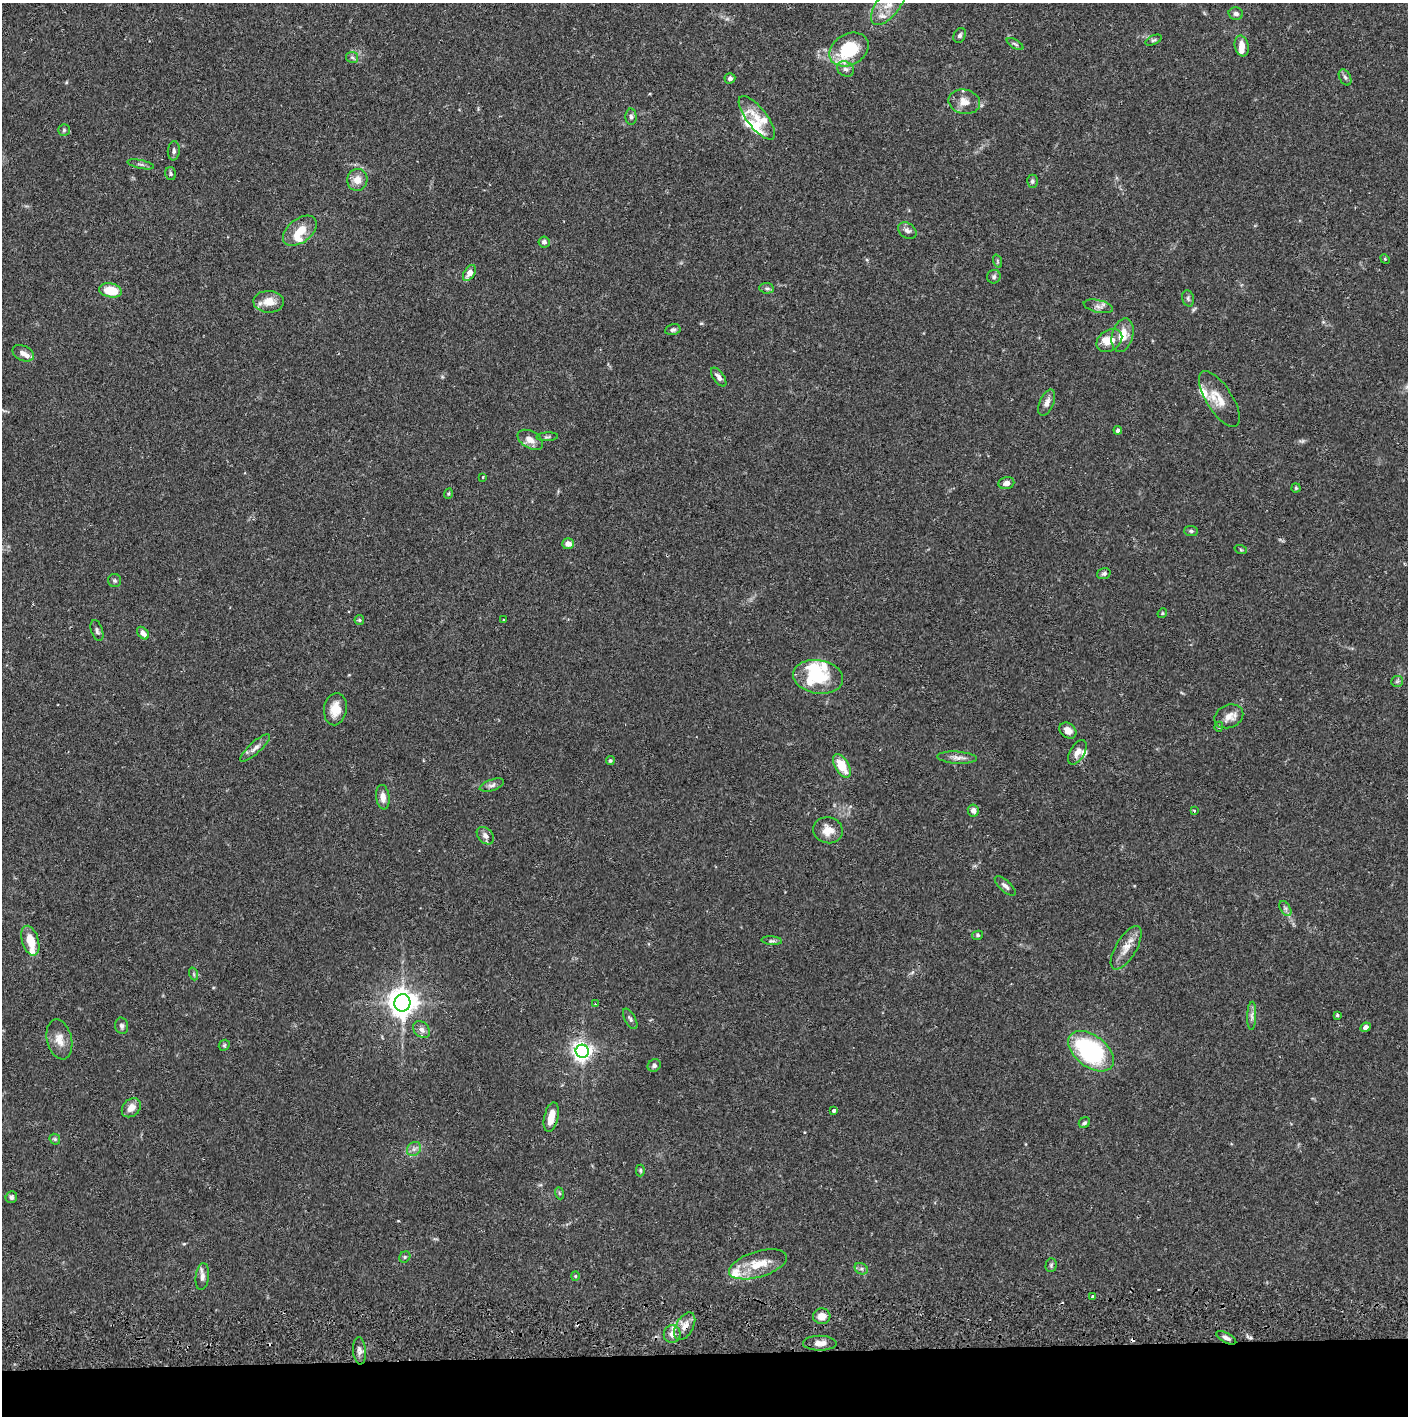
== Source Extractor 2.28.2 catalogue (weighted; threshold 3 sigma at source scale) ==
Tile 8 of 3 x 3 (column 2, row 3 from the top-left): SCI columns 1410-2815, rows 58-1471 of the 4227 x 4357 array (HDU 1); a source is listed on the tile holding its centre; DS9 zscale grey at full resolution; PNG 1410 x 1418 px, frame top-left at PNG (2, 3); each listed source drawn as its Kron ellipse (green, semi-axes under 4 px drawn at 4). Shown black and unused: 4% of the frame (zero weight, under 2 of 3 exposures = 3% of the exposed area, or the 3 px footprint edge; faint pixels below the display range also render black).
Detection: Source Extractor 2.28.2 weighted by HDU 2 'WHT'; one run over the whole footprint, this tile lists its part. Background 0.0679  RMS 0.0049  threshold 0.0219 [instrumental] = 3 sigma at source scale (4.5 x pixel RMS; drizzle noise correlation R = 1.50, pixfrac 1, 0.05/0.05 arcsec/px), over >= 5 px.
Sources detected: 136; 2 inside a brighter object's white glare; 2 cosmic-ray / hot-pixel residue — neither listed nor drawn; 17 inside a brighter listed object's ellipse — not listed separately; the other 115 listed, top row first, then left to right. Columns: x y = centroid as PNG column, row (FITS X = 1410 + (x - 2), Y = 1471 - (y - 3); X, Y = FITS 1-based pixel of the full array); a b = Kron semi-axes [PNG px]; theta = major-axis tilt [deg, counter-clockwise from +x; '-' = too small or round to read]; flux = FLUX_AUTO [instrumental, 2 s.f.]
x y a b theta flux
889 4 25 11 53 7.9
1236 14 7 6 - 1.6
960 35 8 6 62 1.4
1154 40 8 4 26 1
1015 44 9 3 -31 0.86
1242 46 10 7 -79 4.2
849 49 21 15 30 27
352 57 6 5 - 0.93
845 69 9 7 -32 1.9
1345 77 8 5 -62 1.2
730 78 5 5 - 1.4
964 102 16 12 -12 5.1
631 117 8 5 -88 1.3
757 118 26 10 -52 8.4
64 130 6 5 - 0.86
174 151 10 6 85 1.4
141 164 13 3 -11 1.1
171 174 6 5 - 1
357 180 11 10 - 4.6
1032 181 6 5 - 1.1
300 231 19 12 37 7.9
907 231 10 7 -36 2.2
544 242 5 5 - 1.4
1385 259 5 4 - 0.45
997 261 7 4 -71 0.72
469 273 9 5 56 3.7
994 277 7 6 - 1.2
767 288 7 5 -7 1.1
110 290 11 7 -11 11
1188 298 8 6 -75 1
269 302 15 11 -1 6.4
1098 306 15 6 -13 2.3
673 330 8 5 11 1.2
1122 335 17 10 74 7.8
1109 340 14 10 36 6
23 353 11 7 -26 2.9
719 377 11 5 -54 2.1
1219 399 32 13 -58 8.7
1047 403 14 7 66 2.9
1118 430 4 4 - 1.5
547 437 11 3 3 0.84
530 440 14 8 -30 3.7
483 477 3 2 - 0.5
1006 483 8 6 14 2.4
1296 488 4 4 - 0.58
448 494 5 3 - 0.59
1191 531 7 5 -1 0.98
568 544 6 5 - 2.9
1241 550 6 4 -19 0.6
1104 574 7 5 17 1.2
115 580 6 6 - 0.95
1162 613 5 4 - 0.59
359 620 5 5 - 0.62
504 620 3 2 - 0.57
97 630 11 5 -71 1.4
143 633 7 5 -50 2.6
818 677 25 16 -9 16
1397 681 6 5 - 0.84
335 709 16 11 81 7.3
1229 716 15 11 23 4.6
1219 727 5 4 - 0.63
1068 731 9 7 -39 3.3
255 748 19 6 42 2.7
1077 752 13 7 60 3.1
957 758 20 6 -3 3
610 761 4 4 - 0.73
842 766 13 7 -59 9.9
492 785 13 5 19 1.7
383 797 12 6 -83 3.3
973 810 6 5 - 2.4
1194 811 3 2 - 0.8
828 830 15 13 -14 6.5
485 836 10 7 -45 2.3
1005 886 13 5 -43 1.9
1285 908 8 5 -59 1.3
978 935 5 4 - 0.82
30 941 15 8 -73 9.4
772 941 10 4 -4 1
1126 948 24 10 59 6.4
194 974 6 4 -71 0.78
402 1003 8 8 - 630
595 1004 3 3 - 0.36
1337 1015 3 3 - 0.67
1252 1016 14 4 88 1.9
630 1019 11 5 -61 1.4
122 1026 8 6 -78 1.3
1365 1027 5 4 - 1.8
422 1030 9 7 -45 2.3
59 1039 20 12 -76 5.8
224 1045 6 5 - 0.7
582 1051 6 6 - 250
1091 1051 26 15 -37 63
654 1065 7 6 - 1.3
131 1108 11 8 45 4.1
834 1111 4 3 - 2.9
551 1117 15 7 77 6.9
1084 1123 6 5 - 0.92
55 1139 6 5 - 0.71
414 1149 8 6 45 1.7
640 1170 6 4 -90 0.71
559 1193 6 4 -71 0.66
11 1197 6 5 - 1.2
405 1257 6 5 - 0.82
758 1264 30 13 17 12
1051 1265 7 5 88 0.93
861 1269 7 5 -28 1.2
202 1276 14 6 83 2.4
575 1276 4 4 - 0.47
1093 1297 4 3 - 1.2
822 1316 9 8 - 4.3
685 1326 15 8 60 4.2
672 1334 9 8 - 3.1
1226 1338 11 5 -28 1.7
820 1343 17 7 -1 3.7
359 1351 14 6 -84 2.3
Overlapping masked pixels (flux is a lower limit): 2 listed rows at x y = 551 1117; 685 1326
Isophote crosses this tile's border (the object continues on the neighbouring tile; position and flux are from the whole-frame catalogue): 1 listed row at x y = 889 4